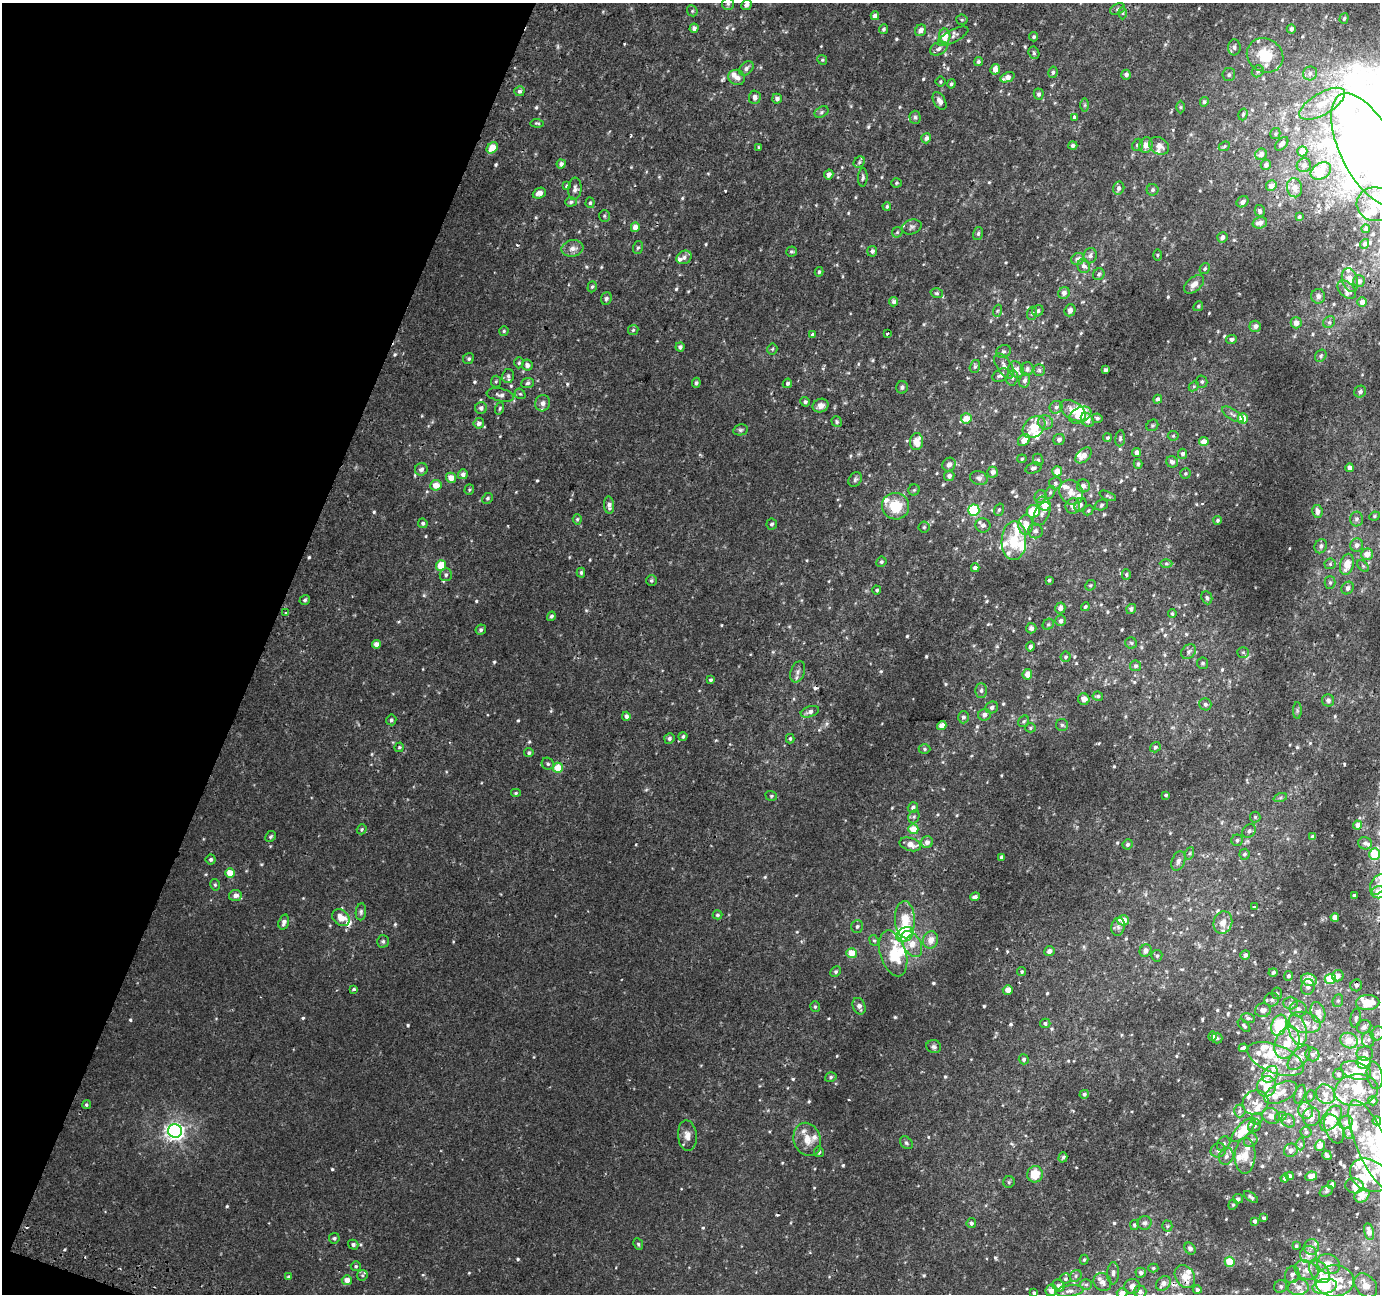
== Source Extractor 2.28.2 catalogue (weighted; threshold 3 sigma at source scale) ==
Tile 9 of 4 x 4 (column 1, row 3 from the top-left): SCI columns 25-1402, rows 1609-2900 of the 5553 x 5736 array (HDU 1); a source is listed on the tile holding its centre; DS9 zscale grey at full resolution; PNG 1382 x 1296 px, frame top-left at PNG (2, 3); each listed source drawn as its Kron ellipse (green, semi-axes under 4 px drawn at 4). Shown black and unused: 19% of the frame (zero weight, under 2 of 3 exposures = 2% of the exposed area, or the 3 px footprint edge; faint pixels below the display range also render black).
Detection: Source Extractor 2.28.2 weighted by HDU 2 'WHT'; one run over the whole footprint, this tile lists its part. Background 0.00354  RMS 0.0031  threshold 0.0139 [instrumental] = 3 sigma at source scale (4.5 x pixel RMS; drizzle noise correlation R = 1.50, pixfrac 1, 0.0396/0.0396 arcsec/px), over >= 5 px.
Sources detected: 785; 1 too faint to see at this stretch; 6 inside a brighter object's white glare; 5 cosmic-ray / hot-pixel residue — neither listed nor drawn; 102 inside a brighter listed object's ellipse — not listed separately; of the other 671, all 500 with FLUX_AUTO >= 0.418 (the completeness limit of this list) listed and drawn (171 fainter detections not listed), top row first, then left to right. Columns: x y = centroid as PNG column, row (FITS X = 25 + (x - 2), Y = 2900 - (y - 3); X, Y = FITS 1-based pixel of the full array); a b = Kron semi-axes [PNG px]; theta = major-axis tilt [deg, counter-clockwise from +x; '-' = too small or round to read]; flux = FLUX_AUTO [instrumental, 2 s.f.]
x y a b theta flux
728 4 6 6 - 0.66
747 5 5 5 - 1.2
1117 9 8 5 28 0.71
692 11 6 5 - 0.5
1122 13 6 4 89 0.46
875 16 4 4 - 2
1344 18 5 4 - 0.47
962 20 5 5 - 0.43
694 28 4 4 - 1.2
883 29 5 4 - 0.61
1291 29 4 4 - 0.94
921 30 6 5 - 1.8
945 36 8 5 89 4
953 36 17 6 27 1.3
1034 37 4 4 - 0.52
1234 47 8 6 87 1
939 48 9 6 27 1.3
1034 53 6 5 - 0.54
1265 55 19 16 -32 9.9
822 60 5 4 - 0.42
978 62 5 4 - 0.59
746 68 8 6 42 1
995 69 5 5 - 2.3
1258 71 6 5 - 0.7
1053 72 5 4 - 0.64
1310 73 7 6 - 1.1
1126 75 5 4 - 1.1
1229 75 6 6 - 0.73
737 77 8 7 - 1.8
1007 77 7 4 23 2
940 82 5 5 - 0.42
951 84 4 4 - 0.59
519 91 5 4 - 0.8
1039 94 5 5 - 0.79
755 97 7 6 - 1.2
777 99 5 4 - 1.2
940 101 9 5 -58 1.6
1204 102 5 4 - 0.66
1322 104 25 11 30 6.6
1085 105 6 4 89 0.49
1181 107 6 4 -90 0.45
821 112 7 5 29 0.62
1243 114 6 4 73 0.52
915 117 6 5 - 0.67
1074 117 4 3 - 3.3
537 123 6 4 -3 0.42
1275 134 5 5 - 0.49
926 138 5 4 - 1.1
1282 144 8 5 46 0.91
1138 145 6 5 - 0.87
1146 145 8 6 72 2.2
1073 146 4 4 - 0.74
1159 146 11 8 -33 1.9
1224 146 6 4 24 0.46
492 148 6 5 - 4.5
759 148 3 3 - 0.46
1368 149 61 27 -64 140
1302 151 5 5 - 4
1261 154 6 5 - 1.8
859 162 6 5 - 0.53
561 164 4 4 - 1
1266 165 5 5 - 1.1
1304 165 7 7 - 1.2
1321 171 11 7 31 3.5
829 174 5 4 - 1.2
863 177 9 5 88 0.67
896 183 5 4 - 0.42
566 186 4 3 - 0.46
1271 186 5 5 - 2.3
1119 188 6 5 - 0.97
1294 188 10 7 -77 1.7
575 189 11 6 85 1.2
1152 190 6 5 - 0.73
539 193 7 5 24 1.9
571 202 6 4 2 0.58
1242 202 6 5 - 1.4
590 203 5 4 - 0.47
1376 204 19 17 -5 5.8
887 206 4 3 - 0.48
1260 211 6 5 - 0.99
604 216 6 5 - 0.51
1299 217 4 3 - 0.46
1260 223 7 5 16 2.1
635 227 5 4 - 3
912 227 10 7 18 0.99
1366 229 4 4 - 0.7
897 232 6 5 - 0.45
978 234 7 5 73 0.57
1222 237 5 5 - 0.95
1365 244 5 4 - 0.86
638 247 6 5 - 0.53
572 248 11 8 10 1.8
791 251 5 5 - 0.47
872 251 5 5 - 0.87
1157 255 6 4 89 0.42
1090 256 8 6 73 1
684 257 8 6 29 1.1
1078 259 7 6 - 1.4
1084 266 7 6 - 1.1
1205 268 6 5 - 0.52
819 272 5 4 - 0.51
1099 274 6 5 - 0.64
1350 280 12 7 -73 3.2
1359 281 6 6 - 1.3
1194 284 12 7 39 2.1
592 287 6 4 72 0.49
1347 290 11 7 -43 1.8
937 293 6 4 -19 0.5
1064 293 6 5 - 1.4
1318 296 7 7 - 1.4
606 299 6 5 - 0.72
894 302 4 4 - 0.96
1362 302 5 4 - 2.1
1198 306 5 4 - 0.48
1070 310 6 5 - 1.1
997 311 6 4 71 0.43
1038 311 6 5 - 0.65
1032 313 6 5 - 0.56
1329 322 6 5 - 0.66
1296 323 5 5 - 2.3
1255 326 6 5 - 1.2
633 330 5 5 - 0.49
504 331 5 4 - 0.5
887 333 3 2 - 0.43
812 334 3 3 - 0.74
1231 339 5 4 - 1.1
680 347 4 4 - 0.81
772 349 5 5 - 0.43
1003 351 8 6 31 0.74
1321 356 6 5 - 0.64
469 358 6 5 - 0.58
519 363 5 4 - 0.46
527 365 5 5 - 1.2
975 366 7 5 73 0.62
1004 366 14 7 -56 1.8
1016 369 8 7 - 2.2
1027 369 7 6 - 0.97
1039 370 5 5 - 0.65
1106 370 4 3 - 0.82
1001 375 9 6 29 1.1
508 376 7 5 79 0.87
1012 378 7 6 - 0.87
1025 380 7 5 79 1.2
496 381 6 5 - 0.54
1202 382 6 5 - 0.62
528 383 6 5 - 0.64
696 383 5 4 - 0.6
787 383 5 4 - 0.78
1194 386 6 4 44 0.46
902 387 6 6 - 0.7
1360 392 6 5 - 0.88
520 394 6 5 - 0.46
500 395 14 6 -12 1.2
1158 399 4 4 - 1.1
805 402 5 4 - 0.82
543 403 8 7 - 1.3
820 406 8 6 23 1.7
1056 407 7 6 - 0.9
481 408 6 5 - 0.98
500 408 6 4 72 0.44
1073 411 14 9 -33 3.1
1233 414 12 5 -31 1.1
1080 415 12 7 26 4.3
966 418 5 5 - 3.3
1097 418 5 5 - 0.68
1243 418 5 5 - 5.6
1087 420 8 6 -53 2.2
837 422 5 5 - 0.51
1046 422 7 7 - 0.96
479 423 5 5 - 1.3
1152 425 6 5 - 0.53
1034 427 13 9 42 5.1
740 430 7 5 13 0.63
1173 436 5 5 - 0.46
1107 438 4 4 - 0.5
1120 438 8 5 84 0.58
1024 440 7 5 45 3.2
1059 440 6 5 - 0.99
916 442 8 6 83 4.1
1204 442 5 4 - 2.8
1137 452 4 4 - 1.5
1182 454 5 4 - 0.87
1084 455 9 6 44 2.3
1022 459 5 4 - 0.43
1038 460 6 5 - 0.52
1172 462 6 5 - 1.2
949 464 7 6 - 1.6
1138 464 5 4 - 0.55
1033 468 8 5 18 0.86
1350 468 4 4 - 1.6
421 469 6 6 - 1.1
1057 471 5 5 - 3.4
993 472 5 5 - 1.3
1185 473 5 5 - 0.45
463 474 5 5 - 1.2
949 476 5 5 - 1.2
451 478 5 5 - 2.8
979 478 9 7 -16 1.1
855 480 8 6 57 0.74
1055 483 6 6 - 0.7
436 485 6 5 - 3
1083 486 6 6 - 1.2
469 490 5 5 - 0.42
914 490 5 5 - 0.5
1071 492 13 11 -52 2.8
1050 493 7 4 63 0.58
1040 496 6 5 - 0.93
1108 496 9 3 -23 0.48
488 498 5 5 - 0.56
1044 504 7 6 - 4.2
609 505 9 5 -86 1.3
1080 505 7 5 60 0.89
1101 505 7 5 20 0.63
895 506 14 13 - 8.8
1073 506 8 7 - 2.1
974 510 6 5 - 23
999 510 6 5 - 0.55
1088 510 5 4 - 0.46
1033 511 6 6 - 10
1317 511 6 5 - 1.7
1042 514 13 7 61 1.5
1374 516 5 4 - 0.43
577 519 5 4 - 0.47
1356 519 7 6 - 0.93
1218 520 4 4 - 0.5
423 523 5 5 - 0.71
772 524 6 5 - 0.59
983 525 7 7 - 1.3
1026 525 10 7 86 3.5
924 527 5 5 - 0.49
1035 531 7 7 - 1
1014 541 19 12 87 7.7
1357 545 7 6 - 1.2
1321 546 7 6 - 0.91
1367 554 6 5 - 2.6
881 562 5 5 - 0.58
1166 563 6 4 0 0.5
1330 564 5 5 - 0.55
1347 564 11 6 74 4.3
441 565 5 5 - 5.6
1363 566 7 4 -45 0.52
975 568 4 4 - 1.3
581 573 5 4 - 0.59
1126 574 5 4 - 0.45
446 575 6 6 - 0.75
1049 580 3 3 - 0.42
651 581 5 5 - 0.54
1330 582 6 5 - 0.6
1090 585 6 5 - 0.44
1348 588 7 5 52 1.2
877 590 4 4 - 0.58
1207 598 7 5 -67 0.69
305 600 5 4 - 0.64
1085 607 4 4 - 0.52
1060 608 5 5 - 1.4
1131 609 5 4 - 0.79
285 612 3 3 - 1.2
1172 614 4 3 - 0.43
551 616 5 4 - 0.65
1061 621 5 5 - 1
1048 624 6 5 - 0.54
1031 628 5 5 - 1
481 630 5 5 - 0.68
1131 643 6 5 - 0.55
376 644 4 4 - 2.1
1030 647 5 4 - 0.97
1189 652 8 6 47 0.91
1243 652 6 5 - 0.44
1066 657 5 5 - 0.59
1202 663 5 5 - 0.59
1136 666 5 5 - 0.72
798 672 11 7 69 1.3
1027 674 5 5 - 2.7
710 680 4 4 - 0.53
981 690 7 5 89 0.84
1098 696 5 4 - 0.55
1084 699 6 5 - 1.8
1328 700 6 6 - 1
1205 704 6 6 - 0.89
992 707 6 5 - 0.98
1297 710 8 4 -90 0.56
810 712 9 5 18 1.2
984 715 6 6 - 1.5
626 716 4 4 - 1.1
963 717 6 5 - 0.91
391 720 5 5 - 0.58
1024 721 6 5 - 0.48
1062 725 6 6 - 0.62
942 726 5 4 - 2.4
1030 728 5 4 - 0.47
683 736 5 4 - 0.66
669 738 5 5 - 0.73
790 739 5 4 - 0.47
399 747 5 4 - 0.45
1155 747 5 5 - 0.68
924 749 6 4 -1 0.51
529 753 4 4 - 0.69
548 764 6 5 - 0.6
558 768 5 5 - 5.8
516 793 5 4 - 0.43
1166 795 3 3 - 0.54
771 796 6 4 -20 0.47
1280 798 7 4 19 0.55
913 807 5 5 - 0.86
914 817 7 5 69 0.6
1255 817 5 5 - 0.5
1357 825 4 4 - 1.4
362 829 5 4 - 0.47
913 829 5 5 - 4.6
1249 831 7 6 - 0.85
271 836 6 5 - 0.53
1313 837 4 4 - 1.4
1237 840 6 5 - 0.72
927 842 6 5 - 1.3
1365 843 7 6 - 0.83
910 844 11 6 -18 2.8
1127 844 5 5 - 0.65
1190 853 6 4 71 0.44
1244 854 5 5 - 0.65
1375 854 6 5 - 10
1001 857 4 3 - 0.85
211 859 5 5 - 0.79
1178 861 10 6 69 1.1
230 873 5 4 - 4.6
1379 884 11 7 58 2.4
215 885 6 4 -76 0.5
1379 892 7 6 - 3.7
235 895 6 5 - 1.6
1354 895 3 3 - 0.55
975 897 5 4 - 0.91
1254 907 3 3 - 0.52
361 912 8 5 84 0.74
717 915 5 4 - 0.56
1335 917 4 4 - 2
341 918 10 7 -40 3.5
905 920 19 10 -88 6.6
1123 920 6 5 - 3.5
284 922 7 5 72 1.3
1223 923 11 9 75 2.7
857 926 6 6 - 0.72
1118 927 9 6 78 1.1
905 934 9 7 29 8.1
874 940 5 4 - 0.44
931 940 8 7 - 2.6
383 941 6 6 - 0.67
912 944 14 8 -60 3.9
1049 951 5 5 - 1.3
1145 951 6 5 - 1.5
851 953 5 5 - 4.8
893 953 24 13 -73 9
1245 955 5 4 - 0.96
1157 956 6 5 - 0.65
836 972 6 5 - 0.64
1022 972 4 4 - 0.49
1273 972 4 4 - 0.65
1289 976 5 4 - 0.82
1338 976 6 5 - 1.9
1330 979 5 5 - 7.3
1309 980 8 6 -16 5.5
1356 985 6 5 - 0.8
1308 987 8 6 77 1.2
354 989 4 3 - 0.55
1008 990 5 5 - 2.5
1277 993 5 5 - 0.55
1272 1000 7 7 - 1.2
1338 1001 6 5 - 0.55
1291 1003 7 6 - 0.86
1368 1003 11 7 2 6.3
859 1006 8 6 -67 1.5
815 1007 5 4 - 0.5
1298 1009 8 7 - 1.4
1263 1010 8 7 - 1.7
1318 1013 10 7 -73 2.9
1248 1018 7 5 -9 0.72
1356 1018 9 5 82 0.82
1305 1022 16 10 -13 3.9
1045 1023 5 4 - 0.82
1279 1025 11 7 69 16
1244 1026 8 4 -46 0.54
1364 1027 7 7 - 1.1
1297 1030 16 8 -74 4.1
1378 1033 7 6 - 0.76
1212 1036 5 4 - 1
1217 1038 5 5 - 0.47
1368 1040 8 6 -90 1
1349 1041 9 7 -28 4
1287 1043 17 11 66 6.1
934 1047 7 6 - 0.86
1243 1048 5 4 - 1
1365 1053 8 7 - 1.1
1312 1054 7 6 - 1
1299 1058 15 7 50 2.9
1024 1059 5 5 - 0.77
1276 1059 30 14 -22 7.9
1364 1063 7 6 - 6.1
1356 1070 15 8 -16 5.3
1270 1074 9 7 49 2.2
1338 1074 5 5 - 0.88
1375 1075 14 7 -77 1.3
831 1077 6 4 17 0.54
1266 1086 10 9 - 3.8
1356 1090 22 15 9 7.8
1281 1093 17 9 25 3.3
1084 1094 4 4 - 0.72
1300 1094 10 5 72 0.74
1325 1094 10 9 - 2
1310 1096 6 4 75 0.42
1373 1101 4 4 - 0.56
1255 1102 13 12 - 2.6
86 1105 4 4 - 0.49
1240 1111 6 5 - 0.8
1306 1111 8 7 - 2.6
1271 1116 9 7 -30 1.9
1281 1116 6 4 18 0.43
1311 1117 9 8 - 1.9
1331 1118 14 8 56 7.7
1257 1119 6 5 - 0.81
1288 1121 7 6 - 0.82
1377 1121 4 4 - 1.3
1346 1122 7 6 - 1.5
1254 1126 7 6 - 0.66
1334 1129 15 8 -67 1.8
1244 1130 16 6 46 9.2
175 1131 7 7 - 130
1306 1132 5 5 - 0.59
1348 1133 6 4 -73 0.5
687 1136 15 9 -85 2.3
807 1139 17 13 -71 4.1
1251 1140 7 6 - 0.91
906 1143 7 5 -45 0.69
1224 1144 8 6 55 0.76
1301 1144 6 4 -89 0.45
1320 1145 5 5 - 1.8
1372 1145 49 15 -67 15
1218 1150 8 7 - 1.2
1291 1150 7 6 - 1.3
819 1152 5 5 - 0.68
1327 1155 5 3 - 0.54
1226 1156 8 7 - 1.4
1245 1156 18 10 89 3.5
1063 1157 5 4 - 0.47
1035 1174 8 7 - 6.1
1369 1175 20 15 -29 10
1289 1176 4 4 - 1
1311 1176 6 4 11 1.6
1285 1178 4 4 - 0.82
1009 1182 6 5 - 0.49
1332 1185 4 4 - 0.98
1354 1186 9 7 -10 1.5
1326 1191 7 5 31 0.48
1362 1195 8 6 35 2.9
1251 1197 8 3 -35 0.61
1238 1199 5 5 - 0.76
1233 1205 5 4 - 0.42
1264 1218 3 3 - 0.62
1255 1221 3 3 - 0.84
971 1223 5 5 - 0.83
1145 1223 7 6 - 0.97
1134 1225 5 4 - 0.7
1167 1226 5 5 - 0.48
1369 1232 8 5 -78 2.1
334 1238 5 5 - 0.63
638 1244 6 4 -64 0.48
353 1245 5 4 - 0.71
1296 1246 4 3 - 0.53
1312 1247 8 7 - 1.2
1190 1249 6 5 - 1
1308 1255 8 8 - 2.1
1084 1260 5 4 - 0.47
1230 1262 5 5 - 6.5
1329 1264 12 9 -23 3.4
356 1266 5 5 - 0.45
1153 1268 5 4 - 0.44
1306 1270 12 9 -27 2.4
1319 1271 13 8 -53 3.4
1113 1273 11 5 88 1.2
1141 1273 5 5 - 1.1
362 1275 6 5 - 0.47
1292 1275 8 7 - 1.2
1076 1276 6 5 - 0.61
1185 1276 12 9 -57 3.8
289 1277 4 4 - 0.6
1065 1279 5 5 - 0.53
347 1280 5 5 - 2.2
1334 1281 19 15 2 7.7
1102 1282 9 8 - 1.6
1163 1283 8 6 43 1.9
1086 1285 6 5 - 0.65
1366 1285 13 10 -50 3.1
1058 1286 6 5 - 0.62
1132 1286 8 7 - 1.8
1281 1286 7 6 - 0.73
1325 1286 12 7 11 8.6
1298 1287 10 7 3 1.8
1051 1290 6 5 - 2.2
1197 1290 4 4 - 0.84
1069 1291 14 5 6 1.3
1140 1291 6 6 - 1.4
1034 1293 3 3 - 0.45
1122 1293 5 5 - 2.1
Overlapping masked pixels (flux is a lower limit): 1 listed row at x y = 1185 1276
Isophote crosses this tile's border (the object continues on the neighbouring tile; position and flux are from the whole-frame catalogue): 6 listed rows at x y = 1376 204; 1379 884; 1379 892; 1372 1145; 1366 1285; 1122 1293